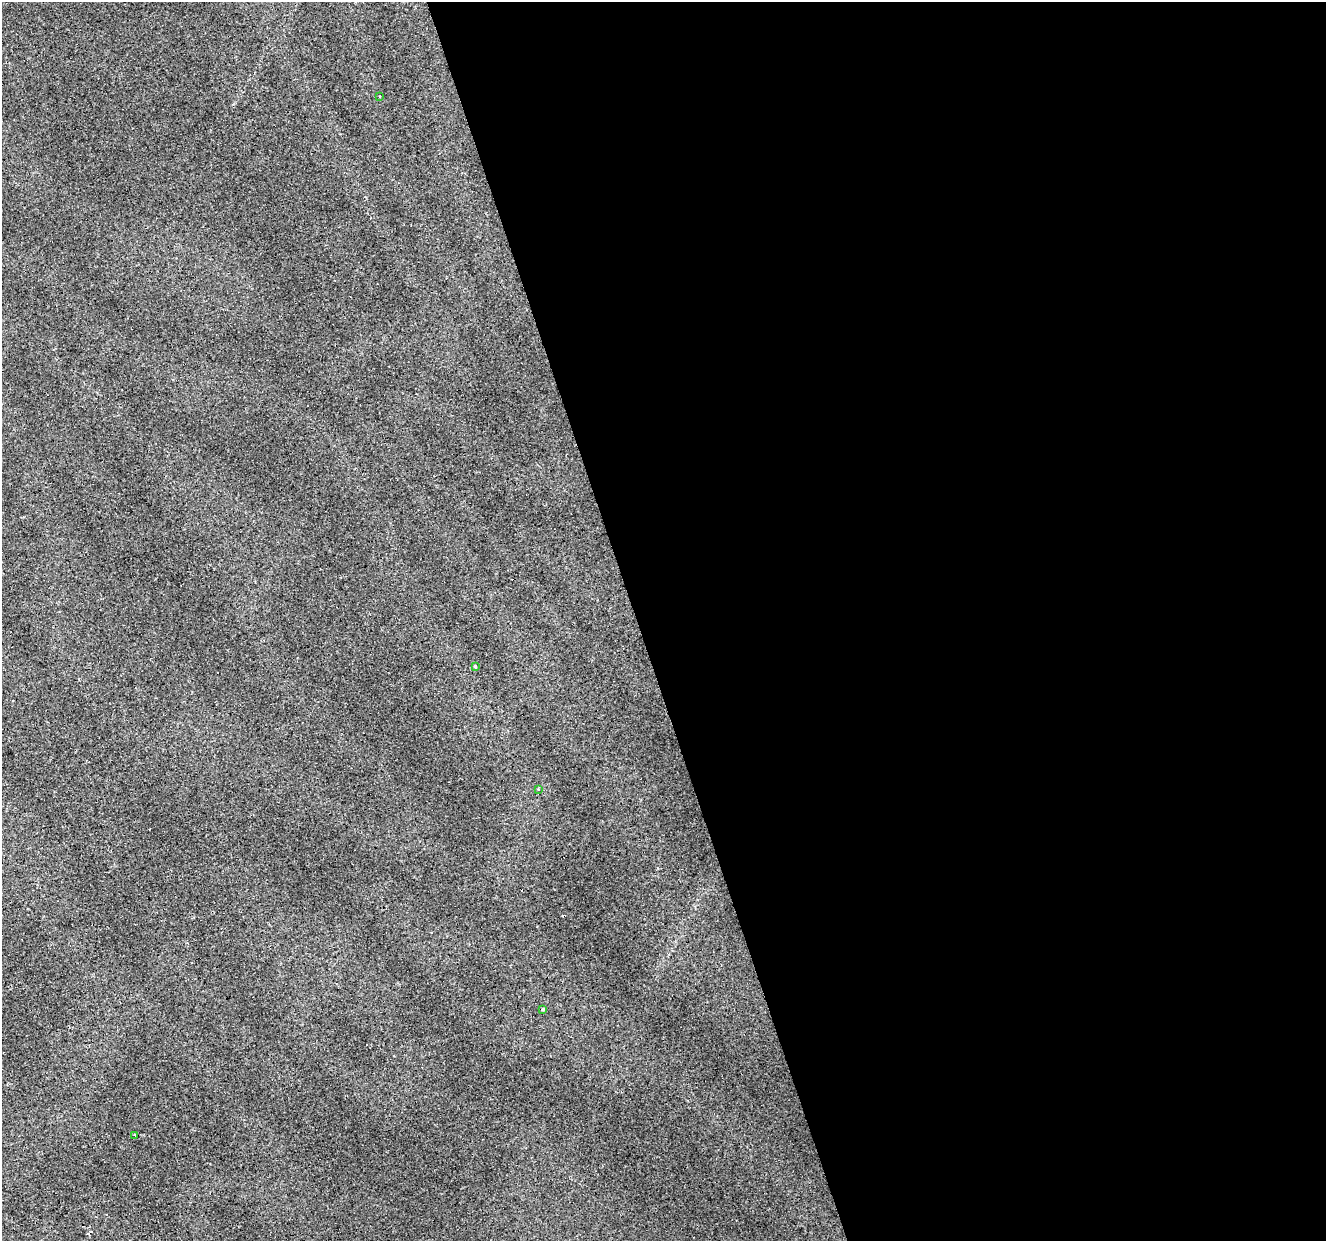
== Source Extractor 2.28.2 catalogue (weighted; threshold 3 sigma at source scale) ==
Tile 8 of 4 x 4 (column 4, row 2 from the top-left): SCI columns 3974-5297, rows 2530-3768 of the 5297 x 5113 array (HDU 1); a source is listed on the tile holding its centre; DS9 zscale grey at full resolution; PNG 1328 x 1243 px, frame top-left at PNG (2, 2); each listed source drawn as its Kron ellipse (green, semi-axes under 4 px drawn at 4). Shown black and unused: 52% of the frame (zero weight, under 2 of 3 exposures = <1% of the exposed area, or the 3 px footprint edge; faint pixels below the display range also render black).
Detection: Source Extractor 2.28.2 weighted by HDU 2 'WHT'; one run over the whole footprint, this tile lists its part. Background 0.0371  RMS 0.0065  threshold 0.0291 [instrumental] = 3 sigma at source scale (4.5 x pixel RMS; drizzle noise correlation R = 1.50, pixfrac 1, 0.0396/0.0396 arcsec/px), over >= 5 px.
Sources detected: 8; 3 cosmic-ray / hot-pixel residue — neither listed nor drawn; the other 5 listed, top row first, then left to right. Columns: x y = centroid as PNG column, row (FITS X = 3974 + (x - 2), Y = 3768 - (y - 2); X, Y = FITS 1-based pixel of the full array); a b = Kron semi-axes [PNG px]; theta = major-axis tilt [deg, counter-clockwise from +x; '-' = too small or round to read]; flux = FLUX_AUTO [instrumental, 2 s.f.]
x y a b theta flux
380 97 3 3 - 2.7
475 666 3 3 - 1.2
539 789 4 3 - 0.8
543 1009 3 3 - 2.8
135 1135 3 3 - 13